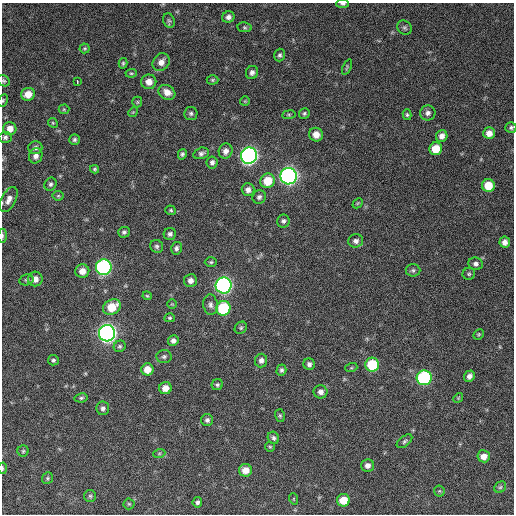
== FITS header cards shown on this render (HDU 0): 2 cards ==
NAXIS1  =                  512 / Axis length
NAXIS2  =                  512 / Axis length

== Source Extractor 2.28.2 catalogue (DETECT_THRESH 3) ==
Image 512 x 512 px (HDU 0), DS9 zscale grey, 1 PNG px = 1 image px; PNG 516 x 516 px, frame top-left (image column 1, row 512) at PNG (2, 3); each listed source drawn as its Kron ellipse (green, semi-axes under 4 px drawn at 4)
Background 763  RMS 27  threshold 82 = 3 sigma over >= 5 px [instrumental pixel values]
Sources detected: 119; all 119 listed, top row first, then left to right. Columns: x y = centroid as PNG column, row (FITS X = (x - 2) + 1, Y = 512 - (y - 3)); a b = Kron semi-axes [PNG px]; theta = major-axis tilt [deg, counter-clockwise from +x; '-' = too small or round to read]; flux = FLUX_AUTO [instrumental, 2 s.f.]
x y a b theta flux
343 4 6 3 0 3600
228 17 6 5 - 7000
169 20 7 5 -67 3800
244 27 7 4 -8 3000
405 28 8 6 -42 4500
85 48 5 5 - 2600
280 55 6 5 - 3700
161 62 9 8 - 13000
123 63 5 4 - 2800
347 67 8 3 68 2500
131 73 6 4 6 2400
252 73 6 6 - 6400
212 80 6 4 1 2800
4 81 6 5 - 3100
77 82 4 2 - 6100
149 82 7 7 - 16000
167 92 9 7 -29 16000
28 94 7 6 - 20000
3 100 6 4 64 2600
245 101 5 5 - 2100
137 102 5 5 - 2500
64 109 5 5 - 2200
133 112 5 4 - 2000
191 113 6 6 - 4300
304 113 5 5 - 3400
428 113 8 7 - 6700
289 115 7 3 8 2300
407 115 5 4 - 3100
53 123 5 4 - 2100
511 127 5 5 - 3500
10 129 6 6 - 14000
489 133 6 6 - 13000
316 135 7 6 - 16000
442 136 6 5 - 9400
5 137 6 5 - 4000
75 140 5 5 - 3900
35 148 7 6 - 5200
436 149 6 6 - 34000
226 151 8 6 67 8500
201 153 8 5 16 5300
182 154 5 4 - 3800
36 156 7 6 - 8500
249 156 8 8 - 760000
212 162 6 6 - 5600
95 169 4 4 - 2600
289 176 8 8 - 780000
268 181 7 7 - 38000
50 184 7 5 59 4300
488 186 6 6 - 36000
248 190 6 6 - 8200
58 196 5 5 - 2300
259 197 7 6 - 5000
9 199 14 7 62 11000
358 203 6 4 44 2400
171 210 5 5 - 2800
283 221 6 6 - 5000
124 232 6 5 - 4100
170 234 6 6 - 5500
2 236 7 3 87 2900
356 241 7 6 - 6900
505 242 5 5 - 8600
157 246 7 6 - 4300
176 248 6 5 - 5200
211 262 6 5 - 3000
476 264 7 6 - 5900
104 267 8 7 - 400000
413 270 7 6 - 3800
82 271 7 6 - 15000
469 274 6 6 - 3100
35 279 7 7 - 13000
26 280 7 5 13 3500
190 280 6 6 - 8500
224 285 8 8 - 620000
147 296 4 4 - 2000
172 304 5 4 - 1900
211 305 10 7 -82 7300
112 307 9 7 30 39000
223 308 7 7 - 110000
170 318 5 4 - 3000
241 328 7 5 45 3200
107 333 8 8 - 920000
478 334 6 4 44 2400
173 341 5 5 - 6300
120 346 6 5 - 3400
164 357 7 6 - 4300
53 360 5 5 - 3900
261 361 7 6 - 7200
309 364 6 5 - 5800
372 365 7 7 - 82000
351 368 6 4 18 2200
147 369 6 6 - 19000
281 370 5 5 - 4200
469 376 6 5 - 8200
424 378 7 7 - 230000
217 385 6 5 - 3500
165 388 6 6 - 15000
321 392 7 6 - 7700
81 398 6 4 10 3200
458 398 5 4 - 2200
103 408 7 6 - 5800
280 416 6 5 - 2900
207 420 6 6 - 5000
273 438 6 5 - 4700
404 441 9 5 39 4000
270 447 5 4 - 2400
23 451 5 5 - 3000
159 454 6 4 19 2400
484 456 6 6 - 14000
368 465 6 6 - 8600
2 468 6 2 -86 2400
245 470 6 6 - 17000
47 478 6 5 - 2900
500 487 6 5 - 3200
439 491 5 5 - 2500
90 496 6 6 - 3300
294 499 6 3 -71 1600
343 500 6 6 - 32000
197 502 5 5 - 4500
129 504 5 5 - 2800
At the frame edge (FLAGS 8, measured only in part): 6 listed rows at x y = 343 4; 4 81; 3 100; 511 127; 2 236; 2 468